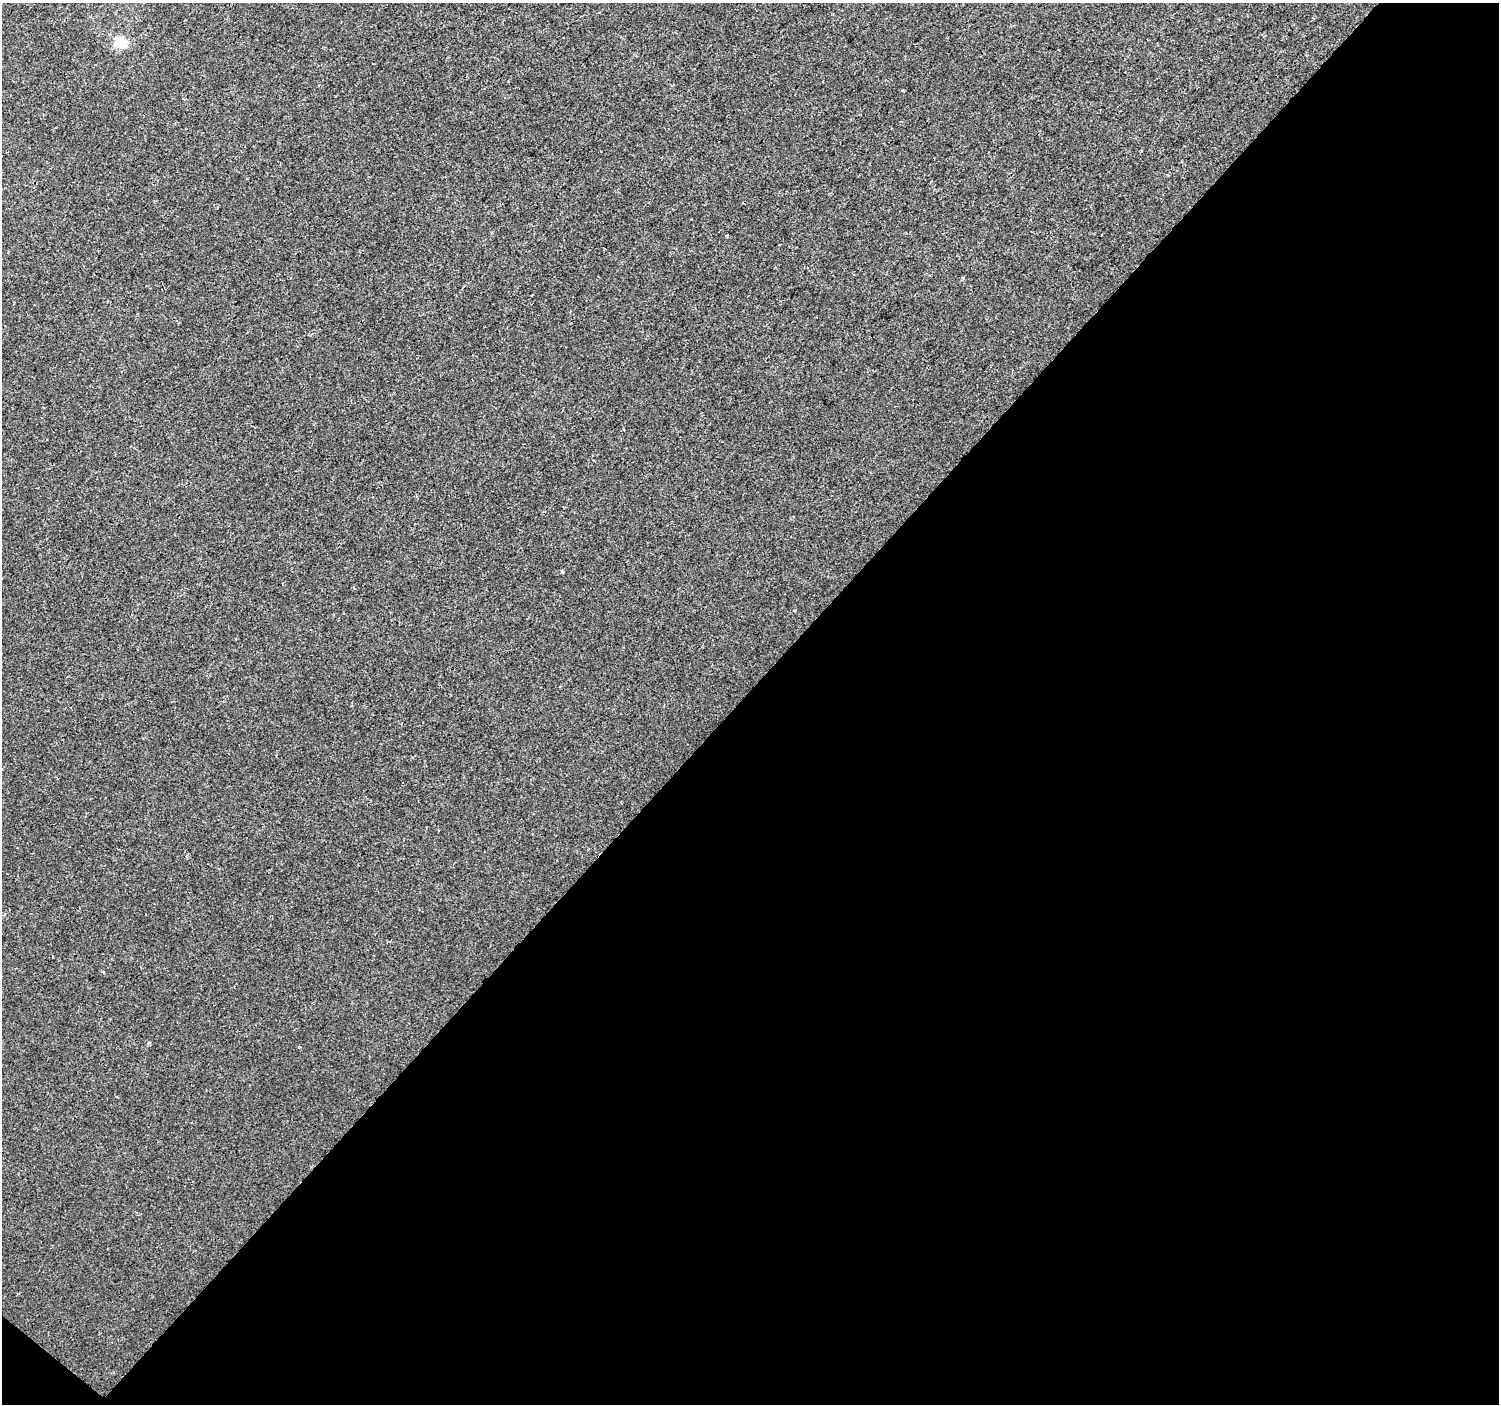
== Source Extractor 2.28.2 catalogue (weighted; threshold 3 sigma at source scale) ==
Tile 4 of 2 x 2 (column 2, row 2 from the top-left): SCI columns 1498-2994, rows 91-1492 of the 2994 x 3002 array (HDU 1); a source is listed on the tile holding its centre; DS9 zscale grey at full resolution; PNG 1501 x 1406 px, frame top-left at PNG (2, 3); no overlay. Shown black and unused: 51% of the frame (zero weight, under 2 of 3 exposures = <1% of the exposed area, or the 3 px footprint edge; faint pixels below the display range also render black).
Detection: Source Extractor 2.28.2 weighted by HDU 2 'WHT'; one run over the whole footprint, this tile lists its part. Background 9.51e-05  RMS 0.0041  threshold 0.0186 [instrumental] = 3 sigma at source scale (4.5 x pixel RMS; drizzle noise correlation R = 1.50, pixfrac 1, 0.0396/0.0396 arcsec/px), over >= 5 px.
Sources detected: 5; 1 inside a brighter object's white glare — not listed; the other 4 listed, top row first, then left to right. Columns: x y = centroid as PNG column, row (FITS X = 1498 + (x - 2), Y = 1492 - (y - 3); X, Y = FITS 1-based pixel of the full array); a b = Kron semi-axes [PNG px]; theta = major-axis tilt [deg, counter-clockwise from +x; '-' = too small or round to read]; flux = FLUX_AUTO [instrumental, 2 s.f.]
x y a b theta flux
122 44 22 13 -60 6.5
727 236 3 3 - 0.77
562 572 4 3 - 0.45
300 1047 4 3 - 0.35